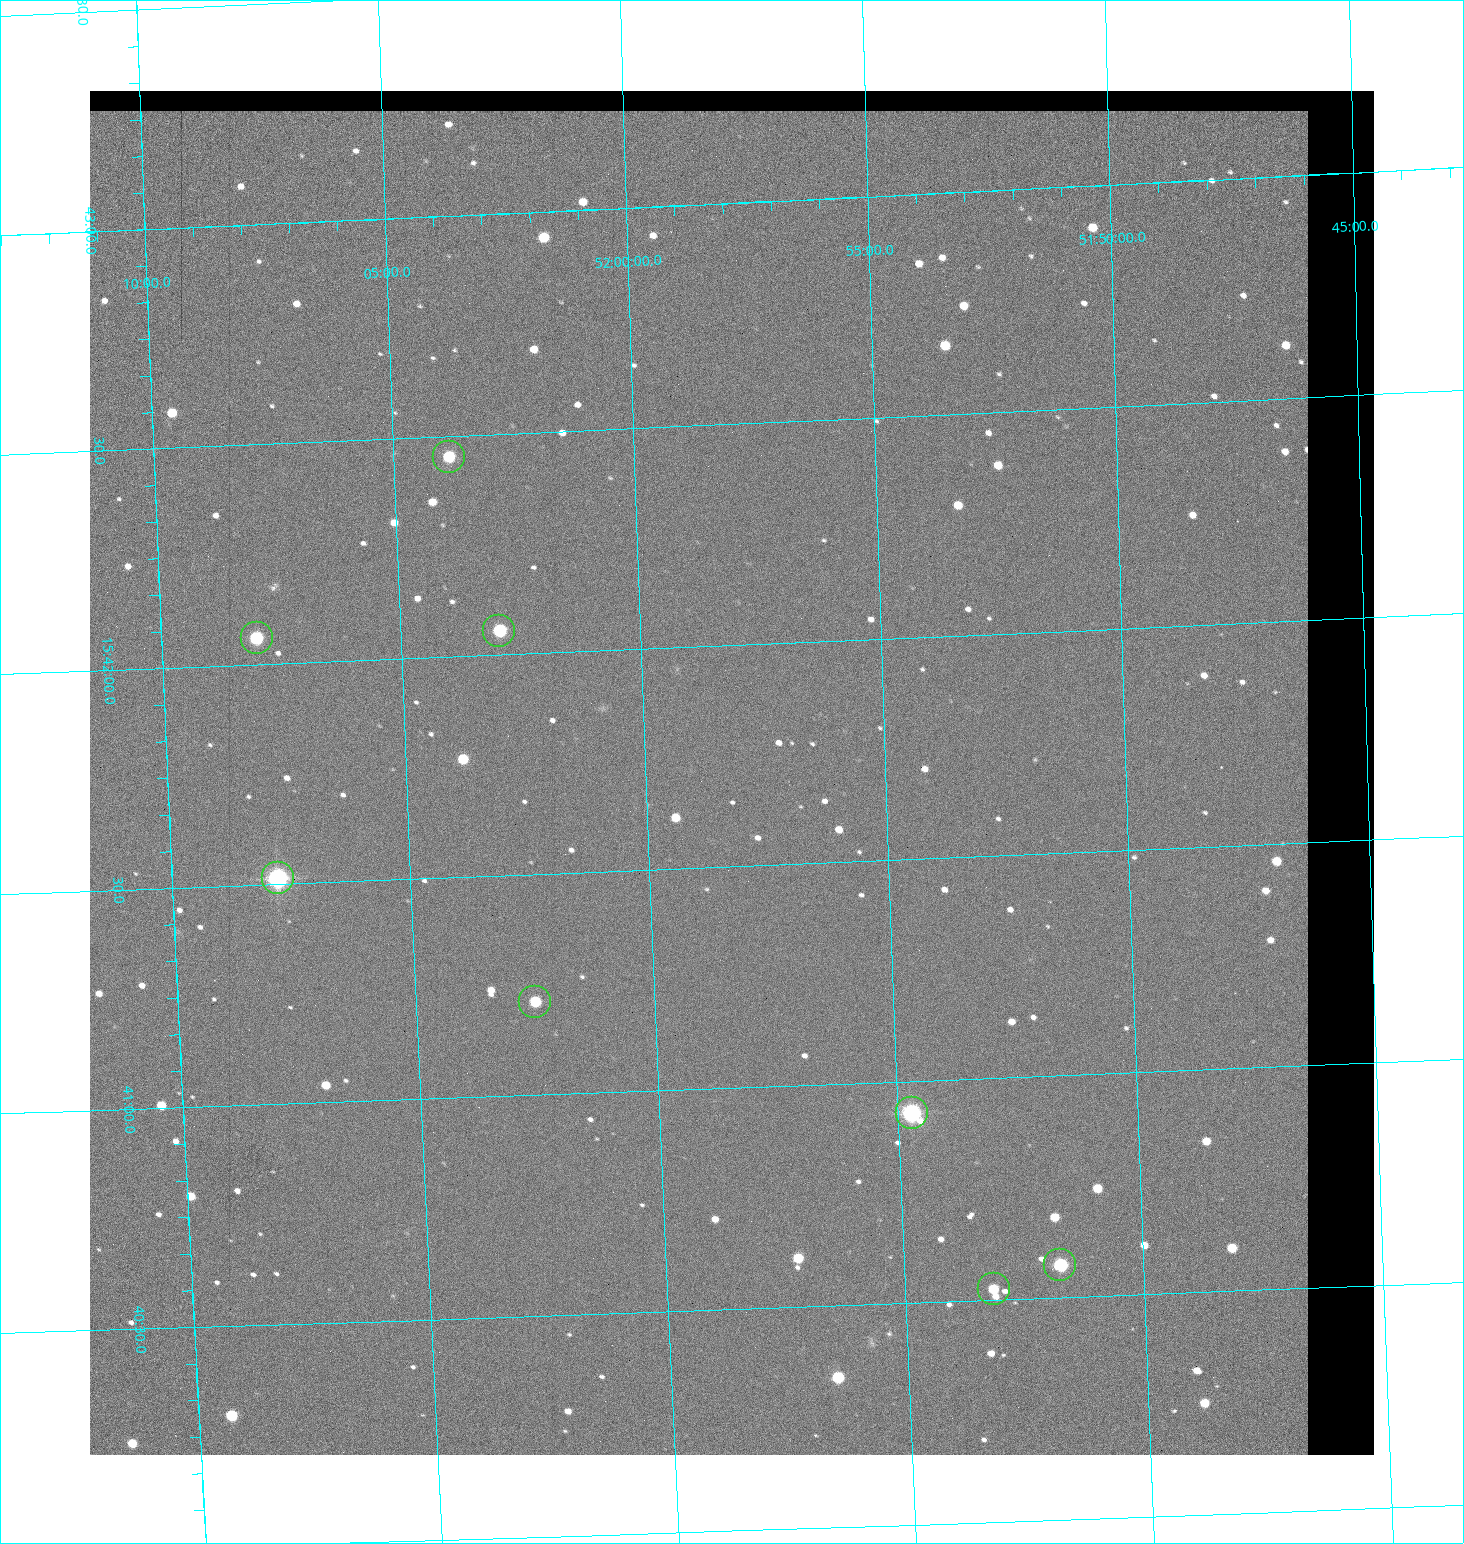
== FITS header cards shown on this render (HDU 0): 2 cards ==
NAXIS1  =                 1284 / length of data axis 1
NAXIS2  =                 1364 / length of data axis 2

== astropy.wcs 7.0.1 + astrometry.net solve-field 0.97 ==
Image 1284 x 1364 px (HDU 0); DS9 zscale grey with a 90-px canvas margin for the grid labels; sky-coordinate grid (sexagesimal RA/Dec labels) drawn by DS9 from the SOLVED WCS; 8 Tycho-2 reference stars matched to detected sources circled (green)
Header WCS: RA---TAN/DEC--TAN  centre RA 15:41:43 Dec +51:58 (235.43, +51.97 deg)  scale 1.26 arcsec/px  FOV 26.9' x 28.5'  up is +92 deg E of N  parity flipped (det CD > 0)
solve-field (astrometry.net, Tycho-2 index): VERIFIED the header's WCS against the Tycho-2 star catalogue (8 matches, 0 conflicts) and refined it, rather than solving blind
Solved WCS: RA---TAN-SIP/DEC--TAN-SIP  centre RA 15:41:43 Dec +51:58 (235.43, +51.97 deg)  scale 1.25 arcsec/px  FOV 26.8' x 28.5'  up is +92 deg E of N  parity flipped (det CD > 0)
The solver's refit moves the header's centre by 0.59 arcsec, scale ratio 0.9966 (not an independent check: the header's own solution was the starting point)
Tycho-2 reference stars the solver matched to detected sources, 8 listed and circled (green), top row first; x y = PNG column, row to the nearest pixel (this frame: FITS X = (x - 90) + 1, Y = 1364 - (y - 91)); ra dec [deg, ICRS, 3 dp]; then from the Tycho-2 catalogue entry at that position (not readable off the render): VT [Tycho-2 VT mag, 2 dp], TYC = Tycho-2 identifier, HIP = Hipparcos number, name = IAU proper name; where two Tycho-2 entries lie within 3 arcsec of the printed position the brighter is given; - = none
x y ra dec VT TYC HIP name
449 457 235.614 +52.064 11.61 3489-1132-1 - -
499 631 235.514 +52.049 11.19 3489-1407-1 - -
257 638 235.515 +52.133 11.12 3489-1380-1 - -
278 878 235.378 +52.130 9.31 3489-1322-1 76850 -
535 1002 235.303 +52.042 11.52 3489-958-1 - -
912 1113 235.232 +51.912 9.59 3489-824-1 - -
1060 1265 235.143 +51.862 10.97 3489-1016-1 - -
994 1289 235.131 +51.886 12.29 3489-908-1 - -